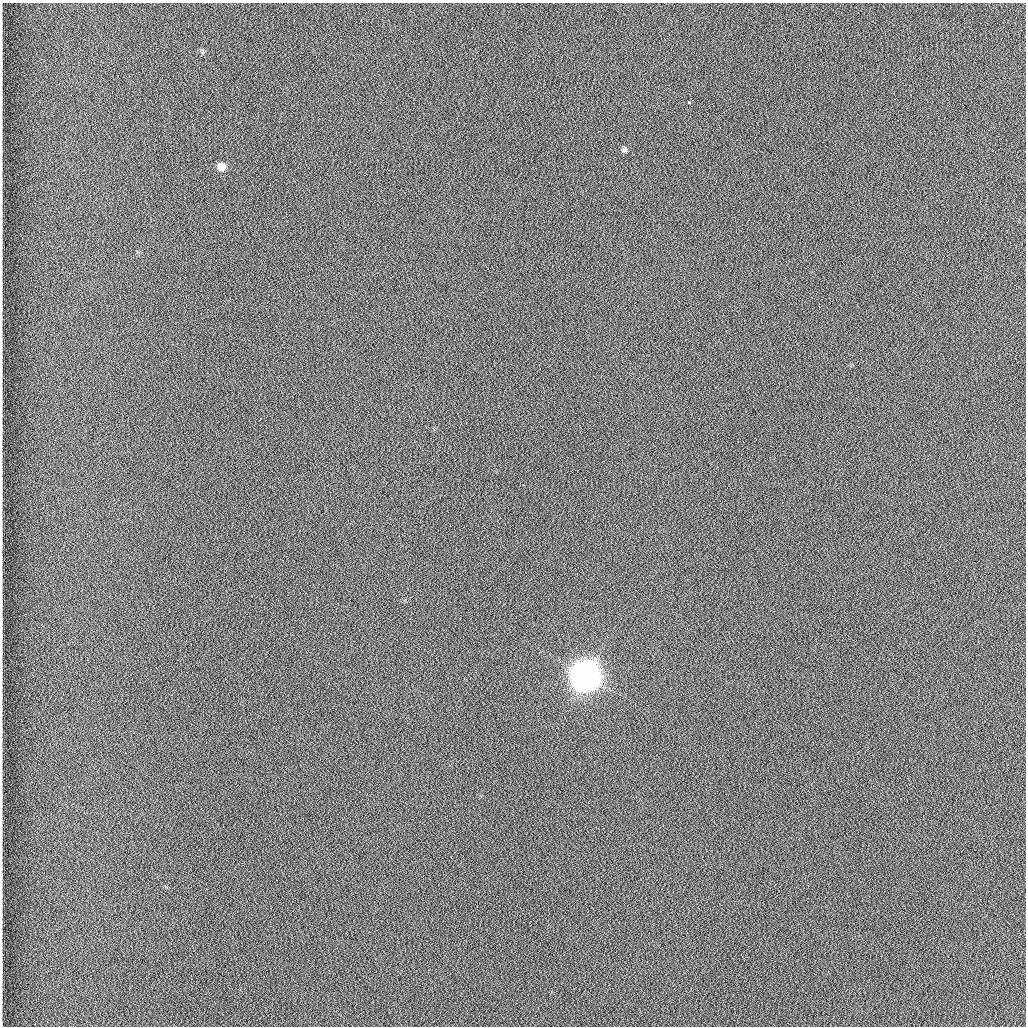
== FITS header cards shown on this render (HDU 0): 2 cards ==
NAXIS1  =                 1024 /fastest changing axis
NAXIS2  =                 1024 /next to fastest changing axis

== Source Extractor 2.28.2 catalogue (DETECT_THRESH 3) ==
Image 1024 x 1024 px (HDU 0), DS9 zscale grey, 1 PNG px = 1 image px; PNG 1028 x 1028 px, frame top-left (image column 1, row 1024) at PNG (2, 3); no overlay
Background 1260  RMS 5.9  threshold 17.7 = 3 sigma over >= 5 px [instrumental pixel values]
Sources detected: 4; all 4 listed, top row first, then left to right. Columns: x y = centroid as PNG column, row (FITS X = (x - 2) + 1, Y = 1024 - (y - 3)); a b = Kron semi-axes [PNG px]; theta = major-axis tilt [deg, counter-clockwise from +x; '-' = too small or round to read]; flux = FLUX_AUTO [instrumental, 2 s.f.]
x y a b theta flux
689 102 3 3 - 8.3e+02
624 150 7 6 - 9.7e+02
221 166 7 7 - 3.7e+03
585 676 10 10 - 1.0e+06